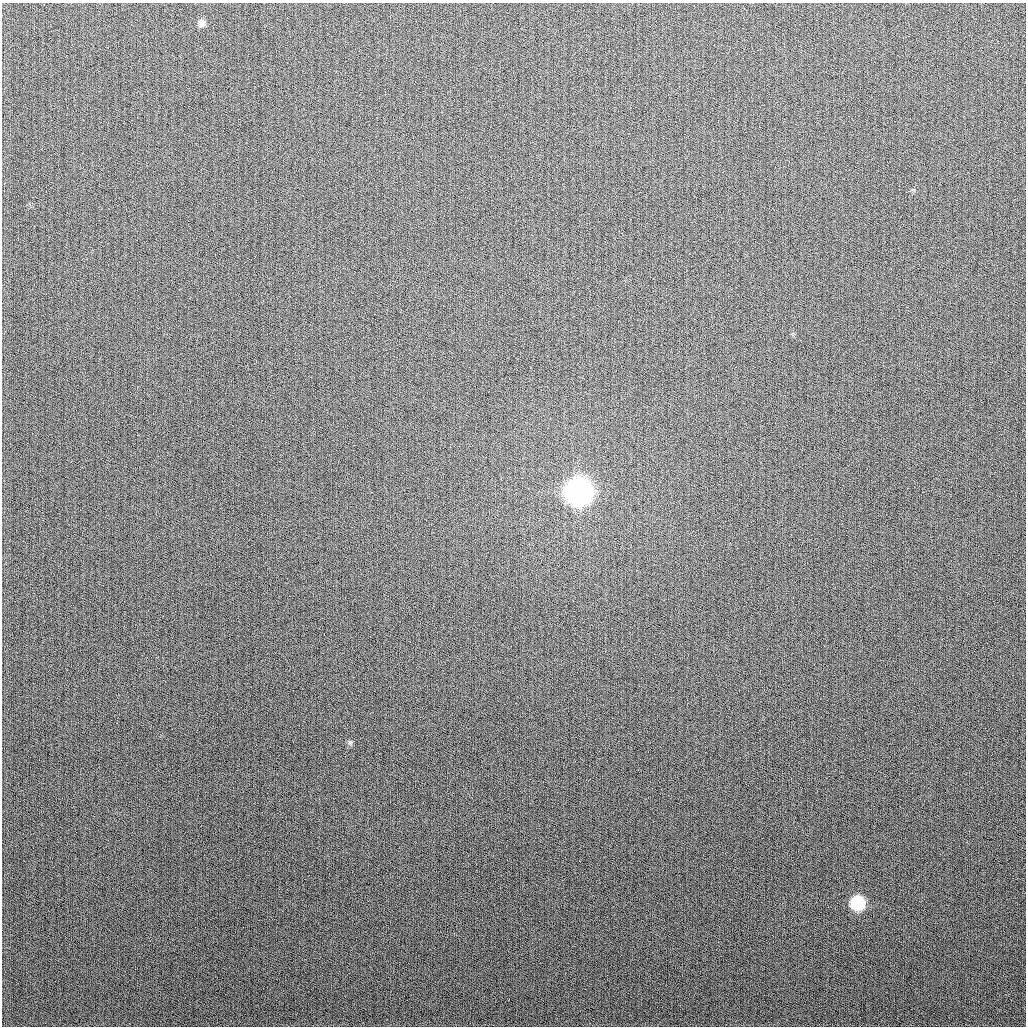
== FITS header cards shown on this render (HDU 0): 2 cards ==
NAXIS1  =                 1024
NAXIS2  =                 1024

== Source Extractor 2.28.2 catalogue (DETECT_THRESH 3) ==
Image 1024 x 1024 px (HDU 0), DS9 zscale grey, 1 PNG px = 1 image px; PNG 1028 x 1028 px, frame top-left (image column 1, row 1024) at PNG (2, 3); no overlay
Background 266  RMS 10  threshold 31.3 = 3 sigma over >= 5 px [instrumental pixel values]
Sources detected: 5; all 5 listed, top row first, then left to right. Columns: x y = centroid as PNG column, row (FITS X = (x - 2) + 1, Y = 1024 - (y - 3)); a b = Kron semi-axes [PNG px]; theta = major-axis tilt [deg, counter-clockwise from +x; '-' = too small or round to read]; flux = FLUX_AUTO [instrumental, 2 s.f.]
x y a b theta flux
202 23 9 7 -89 3100
578 492 12 11 - 920000
324 634 2 2 - 4000
350 742 7 4 1 1300
857 903 9 9 - 60000